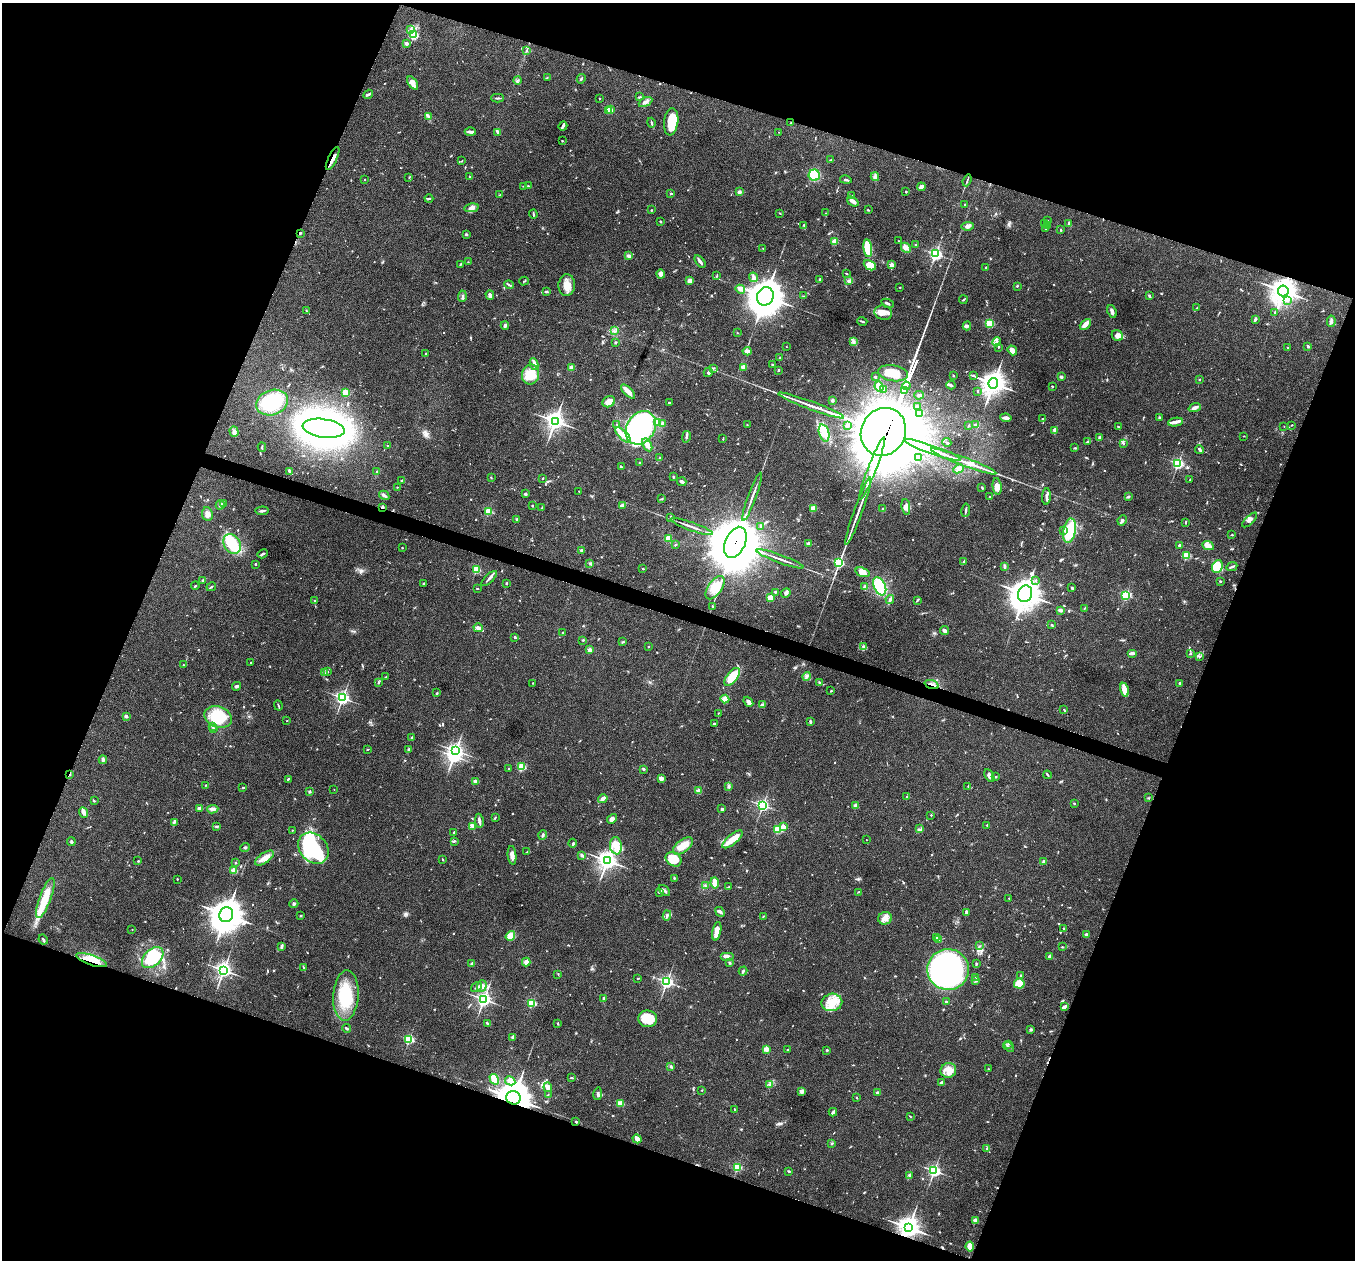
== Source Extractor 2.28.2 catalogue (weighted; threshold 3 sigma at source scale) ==
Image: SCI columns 3-5412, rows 135-5166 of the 5418 x 5431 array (HDU 1 of 3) = the unmasked area's bounding box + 8 px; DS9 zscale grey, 4 x 4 block average (1 PNG px = mean of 4 x 4 image px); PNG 1357 x 1262 px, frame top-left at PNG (2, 3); each listed source drawn as its Kron ellipse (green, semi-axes under 4 px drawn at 4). Shown black and unused: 40% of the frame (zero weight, under 3 of 4 exposures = <1% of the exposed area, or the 3 px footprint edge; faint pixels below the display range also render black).
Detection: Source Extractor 2.28.2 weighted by HDU 2 'WHT'. Background 0.079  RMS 0.0058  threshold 0.0261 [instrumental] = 3 sigma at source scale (4.5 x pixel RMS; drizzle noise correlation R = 1.50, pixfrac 1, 0.05/0.05 arcsec/px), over >= 5 px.
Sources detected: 871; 1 too faint to see at this stretch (4 x 4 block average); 21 inside a brighter object's white glare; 6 cosmic-ray / hot-pixel residue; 5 long thin detections or spike segments (spike, bleed or trail) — neither listed nor drawn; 16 coinciding with a brighter row at this scale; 47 inside a brighter listed object's ellipse — not listed separately; of the other 775, all 500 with FLUX_AUTO >= 1.88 (the completeness limit of this list) listed and drawn (275 fainter detections not listed), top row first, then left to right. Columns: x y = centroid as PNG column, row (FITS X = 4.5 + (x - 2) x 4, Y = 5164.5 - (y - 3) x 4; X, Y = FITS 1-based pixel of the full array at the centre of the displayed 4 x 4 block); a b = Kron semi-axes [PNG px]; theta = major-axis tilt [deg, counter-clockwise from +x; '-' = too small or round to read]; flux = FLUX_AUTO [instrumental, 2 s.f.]
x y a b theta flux
411 29 4 2 - 5.5
414 35 2 2 - 360
406 43 2 2 - 41
527 51 3 2 - 1.9
547 77 2 2 - 1.9
581 79 5 2 - 4.3
518 80 4 2 - 3
413 83 7 3 -56 22
368 94 5 2 - 4.9
640 97 4 2 - 3.6
498 98 6 2 1 5.7
600 98 2 2 - 6.4
645 102 7 3 27 11
609 110 2 2 - 100
611 110 2 2 - 30
428 116 3 2 - 4.8
671 122 14 7 83 100
651 123 5 2 - 4.3
791 123 2 2 - 2.6
563 126 4 2 - 6.8
470 132 5 3 - 8.8
498 132 3 2 - 16
779 132 2 2 - 2.1
562 141 2 2 - 3.1
333 159 12 3 64 19
831 160 3 2 - 2.4
462 161 2 2 - 2.4
814 175 5 5 - 110
409 177 2 2 - 2.1
469 177 2 2 - 4.9
875 177 4 4 - 9.5
365 179 2 2 - 6.9
846 180 6 2 -12 5.4
967 180 6 2 69 4.4
523 186 2 2 - 2
528 186 2 2 - 3.6
921 187 4 2 - 18
739 192 2 2 - 28
906 192 2 2 - 2.9
671 193 2 2 - 15
500 195 3 2 - 2.4
852 196 3 2 - 2
429 199 4 2 - 3.3
853 201 6 3 -38 14
965 204 2 2 - 2.7
471 208 7 4 11 15
651 210 3 2 - 2.1
868 210 3 2 - 2.7
780 213 2 2 - 2.8
826 213 2 2 - 2.1
533 214 4 2 - 4.8
1048 221 2 2 - 2
661 222 3 2 - 2.4
1045 223 2 2 - 1.9
1069 223 3 2 - 3.6
804 225 3 2 - 3.2
1047 225 2 2 - 2.8
968 226 6 3 9 11
1046 228 2 2 - 3.1
1061 230 3 2 - 1.9
300 233 2 2 - 5.5
466 234 2 2 - 5.9
898 241 2 2 - 2.5
834 242 2 2 - 140
916 245 2 2 - 12
763 248 2 2 - 2.6
868 248 9 4 -83 90
906 248 5 3 - 11
936 254 3 2 - 720
629 256 4 3 - 11
700 261 7 2 -54 12
468 262 2 2 - 1.9
460 264 3 2 - 3.1
870 265 6 4 -27 23
891 265 2 2 - 73
986 267 2 2 - 3.2
846 273 2 2 - 2.3
661 274 4 3 - 18
717 276 4 2 - 2.3
754 277 5 3 - 10
820 280 4 3 - 5.8
524 281 5 2 - 3.5
690 281 3 2 - 30
849 281 4 3 - 11
509 285 5 2 - 4.2
567 285 11 8 86 37
1017 286 2 2 - 3.3
900 287 2 2 - 7
740 289 5 3 - 8.1
546 291 3 2 - 6.2
1283 291 5 5 - 3100
490 295 5 3 - 13
462 296 6 2 84 5.3
765 296 9 8 - 6700
804 296 3 2 - 2.4
1149 296 3 2 - 4.1
963 300 4 2 - 3.4
1288 300 3 2 - 4.4
888 303 6 2 -24 5.5
1197 308 3 2 - 2.7
306 311 2 2 - 1.9
1112 311 6 3 -67 12
1275 312 3 2 - 3.2
883 313 9 7 -14 27
1255 319 3 3 - 5.3
862 321 5 2 - 5.6
1331 321 6 3 81 11
990 324 2 2 - 230
1085 324 6 3 43 27
505 325 4 2 - 8.8
967 326 4 2 - 6
614 331 3 2 - 4
737 332 2 2 - 2
1117 336 6 5 - 18
615 342 3 2 - 3.5
854 342 4 3 - 6.4
997 342 4 3 - 5.7
1308 346 2 2 - 4.8
786 347 2 2 - 3.2
998 347 2 2 - 4.8
1288 348 2 2 - 3.3
1012 350 5 3 - 28
747 351 4 2 - 19
426 354 2 2 - 9.5
780 358 3 2 - 2
534 364 6 3 -82 7.4
773 365 3 2 - 3.7
572 367 2 2 - 60
743 367 2 2 - 82
713 368 3 2 - 2.8
778 370 2 2 - 4.6
708 372 5 3 - 6.5
893 373 15 8 -9 54
531 375 10 8 78 72
953 375 3 2 - 2.5
973 375 3 2 - 2.1
875 377 2 2 - 4.7
1061 377 3 3 - 6.8
1199 380 2 2 - 2
993 383 5 5 - 2700
951 385 4 3 - 5.6
906 386 4 2 - 1000
1052 386 2 2 - 7.8
879 387 5 4 - 31
883 389 3 2 - 6.5
628 391 9 3 -45 28
904 391 4 2 - 1200
978 391 2 2 - 2.7
346 392 2 2 - 170
919 395 5 2 - 5.3
832 400 2 2 - 25
272 402 16 12 20 200
609 402 7 5 31 29
669 403 2 2 - 7.5
811 405 35 2 -20 37
917 407 2 2 - 7.7
1195 408 6 3 21 14
919 414 3 2 - 3.5
1006 418 6 3 -9 10
1159 418 3 2 - 4.2
1042 419 2 2 - 1.9
555 421 3 3 - 1700
1175 422 7 4 8 13
657 423 3 3 - 7.6
617 424 2 2 - 1.9
662 424 2 2 - 62
747 425 2 2 - 1.9
847 425 3 3 - 5.6
968 425 3 2 - 3.3
976 425 3 2 - 7.6
1292 425 2 2 - 2.5
1118 427 2 2 - 2.3
1284 427 2 2 - 2.5
324 428 21 9 -8 2200
641 428 18 14 56 640
1055 430 3 3 - 10
234 432 5 4 - 12
883 432 24 22 61 36000
824 433 9 5 -73 31
623 435 10 4 -45 23
1244 436 3 2 - 1.9
686 437 6 2 77 9.2
1099 437 2 2 - 11
723 439 2 2 - 2.1
1087 441 3 2 - 4.1
947 442 4 2 - 4.2
1123 444 2 2 - 5.9
647 445 7 3 -59 30
388 446 2 2 - 7.5
262 447 4 2 - 4.4
1075 448 4 2 - 3.5
933 450 29 2 -20 72
1199 450 4 2 - 4.2
660 458 2 2 - 2.2
918 458 3 2 - 7.1
964 461 35 2 -21 39
640 463 2 2 - 3.2
1178 463 2 2 - 650
621 467 2 2 - 2.9
872 469 34 3 69 8300
958 469 5 3 - 20
289 471 3 2 - 6.3
376 472 2 2 - 2.1
673 477 3 2 - 2.8
491 478 2 2 - 2.5
543 478 3 2 - 2.1
1190 479 2 2 - 1.9
402 481 2 2 - 8.5
682 482 5 2 - 8
997 486 8 4 -82 25
397 487 2 2 - 2.2
982 487 3 2 - 3.3
579 491 2 2 - 2.8
525 494 2 2 - 24
384 495 5 2 - 10
752 497 25 2 70 20
990 497 2 2 - 4.4
1046 497 8 3 86 13
1128 497 4 2 - 4
662 499 3 2 - 2.7
223 503 2 2 - 2.2
220 505 4 2 - 6.2
623 505 4 2 - 12
532 506 2 2 - 3
383 507 2 2 - 8.9
906 507 8 4 -83 18
542 508 3 2 - 2.4
813 508 2 2 - 100
883 509 2 2 - 5.1
966 510 7 2 81 6.8
262 511 6 2 4 7.2
488 511 2 2 - 230
858 511 36 2 70 40
207 514 7 5 -81 16
671 517 3 2 - 2.5
517 519 2 2 - 22
1122 520 5 2 - 7.5
1250 520 9 2 44 9.9
1186 523 3 2 - 2.5
692 527 22 2 -19 17
761 527 3 2 - 3.6
1063 531 3 2 - 3.1
1070 531 12 6 79 170
1232 535 2 2 - 2.5
668 538 2 2 - 73
735 542 16 10 66 30000
232 544 10 8 -57 130
809 544 2 2 - 42
675 545 3 2 - 2.2
1179 545 2 2 - 5.1
1208 546 6 4 -24 29
402 548 2 2 - 5.1
582 550 2 2 - 26
263 554 5 2 - 5
1186 556 2 2 - 230
780 559 25 2 -20 18
964 561 3 3 - 4.3
590 563 2 2 - 3.2
839 563 2 2 - 440
255 564 2 2 - 8.4
1004 566 4 2 - 6.7
1217 567 7 5 69 100
1232 567 5 2 - 5.9
643 569 2 2 - 8.2
476 570 2 2 - 270
863 572 7 4 -19 25
489 578 10 2 44 9
203 580 2 2 - 22
1036 580 3 2 - 2.4
1220 581 2 2 - 3.4
424 583 3 2 - 2.5
506 583 3 2 - 3.4
195 586 4 2 - 4.2
880 586 9 6 -65 200
211 587 5 2 - 3.4
865 587 4 3 - 8.8
715 588 13 7 56 42
1072 588 2 2 - 6.3
477 589 2 2 - 2.5
775 592 3 2 - 3.6
786 593 5 2 - 13
1025 594 8 7 - 4300
1126 595 2 2 - 400
770 598 3 3 - 28
890 599 4 3 - 8.2
917 600 4 2 - 4.4
315 601 2 2 - 2.5
713 606 3 2 - 3.3
1084 608 3 2 - 2.1
1060 610 3 2 - 14
1052 625 3 2 - 3.7
478 628 4 3 - 18
944 630 4 3 - 15
562 633 3 2 - 2.5
515 637 2 2 - 4.9
583 640 2 2 - 4.3
623 642 2 2 - 2.1
863 646 3 2 - 4.3
649 647 2 2 - 2
590 650 2 2 - 57
1132 653 5 2 - 11
1190 654 2 2 - 3.1
1200 657 3 2 - 2.2
251 663 2 2 - 3.9
184 665 3 2 - 2.3
328 672 2 2 - 4.4
324 673 3 2 - 4.4
807 676 4 2 - 6.4
385 677 3 2 - 2.4
732 677 11 5 52 81
378 682 3 2 - 3.9
532 683 2 2 - 4.4
820 683 3 2 - 6.8
1180 683 2 2 - 23
932 685 7 2 -18 6.4
236 686 4 3 - 5.9
1124 690 7 3 -77 49
831 691 2 2 - 3.8
437 693 3 2 - 2.1
342 698 3 3 - 770
725 699 4 4 - 16
748 702 5 4 - 11
762 705 3 2 - 4.5
278 706 5 2 - 3.6
1064 709 3 2 - 2.6
718 713 2 2 - 2.3
126 716 2 2 - 37
218 717 14 10 -20 120
287 721 2 2 - 3.8
810 721 3 2 - 7.1
714 724 3 2 - 6
212 726 2 2 - 4.8
213 728 2 2 - 6.8
412 737 2 2 - 3
367 749 3 2 - 2
408 750 4 2 - 5.3
455 751 3 3 - 1000
103 760 4 2 - 9
522 767 2 2 - 260
509 769 2 2 - 7.2
644 769 3 2 - 4.5
70 774 3 2 - 3.4
1047 775 4 2 - 4.1
989 776 7 3 -59 13
995 777 4 2 - 3.6
288 779 3 2 - 3.8
661 779 4 3 - 14
475 782 2 2 - 67
206 785 3 2 - 2
729 786 3 3 - 5.7
968 786 3 2 - 2.2
243 787 3 2 - 2.6
334 790 2 2 - 2.5
699 791 2 2 - 81
310 792 2 2 - 24
907 797 2 2 - 2.5
1148 798 3 2 - 2
603 799 5 2 - 19
94 801 3 2 - 2.9
1074 803 2 2 - 7.8
763 805 2 2 - 620
855 806 3 3 - 13
200 808 4 3 - 5.6
213 809 6 4 7 11
722 809 2 2 - 8.2
83 812 6 3 -66 12
931 815 2 2 - 5.6
495 817 3 2 - 2.5
612 819 5 3 - 14
479 821 7 2 -80 9.9
174 822 4 2 - 4.4
987 825 2 2 - 4.7
472 826 3 3 - 5.7
217 827 3 2 - 3.6
783 827 2 2 - 60
919 829 2 2 - 2.1
292 830 2 2 - 4.6
778 830 2 2 - 230
454 832 3 2 - 6.4
543 835 5 2 - 6.2
732 839 12 5 40 49
866 840 2 2 - 2.1
454 841 3 2 - 3.3
71 842 4 2 - 5.6
572 843 4 2 - 4.8
616 846 8 6 -81 35
683 846 12 6 38 52
245 848 5 2 - 4.8
313 848 17 13 -48 390
527 852 3 2 - 2.7
512 855 9 3 -84 17
582 855 3 2 - 5.4
264 858 11 5 33 31
674 859 8 6 -34 87
443 860 2 2 - 3.5
607 860 4 3 - 1800
138 861 2 2 - 3.3
1044 862 3 3 - 8.7
235 863 2 2 - 4
234 871 2 2 - 140
674 878 3 2 - 2.4
177 879 2 2 - 5.3
715 883 5 3 - 46
705 886 3 2 - 2.7
729 887 3 2 - 2.6
664 891 7 2 -40 8.3
659 892 4 2 - 3.9
858 892 3 2 - 2.2
45 898 21 6 69 84
1009 898 2 2 - 2.1
294 904 4 3 - 5.2
720 912 5 3 - 9
966 912 4 2 - 5.8
226 915 7 7 - 6000
667 915 5 2 - 5.3
301 916 3 2 - 2.2
763 916 3 2 - 2
885 918 7 6 - 29
1064 929 3 2 - 3
132 930 2 2 - 2.8
717 931 9 3 78 37
1086 935 2 2 - 41
510 936 5 4 - 41
936 937 2 2 - 2.7
43 939 5 2 - 5.1
939 940 3 2 - 3.3
281 946 3 2 - 2.7
980 946 3 2 - 2.6
1062 947 2 2 - 2.3
727 956 7 4 0 13
1050 956 2 2 - 47
153 958 13 8 43 140
92 960 16 5 -19 56
526 962 4 4 - 10
729 963 2 2 - 4.5
472 964 4 3 - 5.7
976 964 3 2 - 3.6
304 967 2 2 - 2.1
948 969 20 20 - 1000
223 970 3 3 - 1100
743 971 4 2 - 5.5
558 974 2 2 - 1.9
1021 975 2 2 - 3.7
976 977 2 2 - 2.8
638 978 3 2 - 2.2
976 980 3 2 - 2.3
667 982 2 2 - 810
1019 984 5 5 - 59
482 986 6 4 69 13
476 987 6 2 37 5.1
346 996 25 12 86 150
604 998 2 2 - 14
484 999 3 3 - 1100
832 1002 10 8 11 56
946 1002 2 2 - 16
532 1003 2 2 - 270
1065 1007 3 3 - 10
648 1019 9 8 - 76
487 1023 3 2 - 3.8
558 1023 3 2 - 3.5
346 1028 4 2 - 4.5
1031 1030 2 2 - 20
513 1037 3 3 - 7.9
409 1039 2 2 - 440
1008 1044 3 2 - 3
1008 1047 6 2 -36 4.7
766 1049 2 2 - 98
787 1050 2 2 - 2.2
827 1050 2 2 - 12
671 1066 3 2 - 3.7
988 1069 2 2 - 2.3
948 1070 8 7 - 32
572 1078 4 2 - 3.4
494 1079 6 3 -60 56
510 1081 5 4 - 34
941 1082 3 2 - 5.6
770 1084 4 2 - 5.2
548 1087 5 3 - 14
702 1090 2 2 - 1.9
802 1091 2 2 - 59
878 1093 2 2 - 37
548 1094 3 2 - 1.9
598 1094 6 2 80 6.9
513 1098 7 6 - 7200
857 1098 2 2 - 2
621 1103 3 3 - 39
734 1109 3 2 - 2.2
833 1112 4 2 - 10
910 1117 3 2 - 2.4
576 1122 3 2 - 4
637 1139 5 2 - 25
832 1143 3 2 - 2.2
987 1148 2 2 - 2.3
737 1167 2 2 - 290
789 1171 3 2 - 3.5
934 1171 2 2 - 660
909 1175 4 3 - 8.1
976 1220 2 2 - 78
909 1228 4 4 - 2600
970 1247 5 3 - 49
Overlapping masked pixels (flux is a lower limit): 11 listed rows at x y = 333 159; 300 233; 1283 291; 883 432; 383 507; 735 542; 932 685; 70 774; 92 960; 513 1098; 909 1228
Diffuse or blended objects may show on this block-average render without a row.